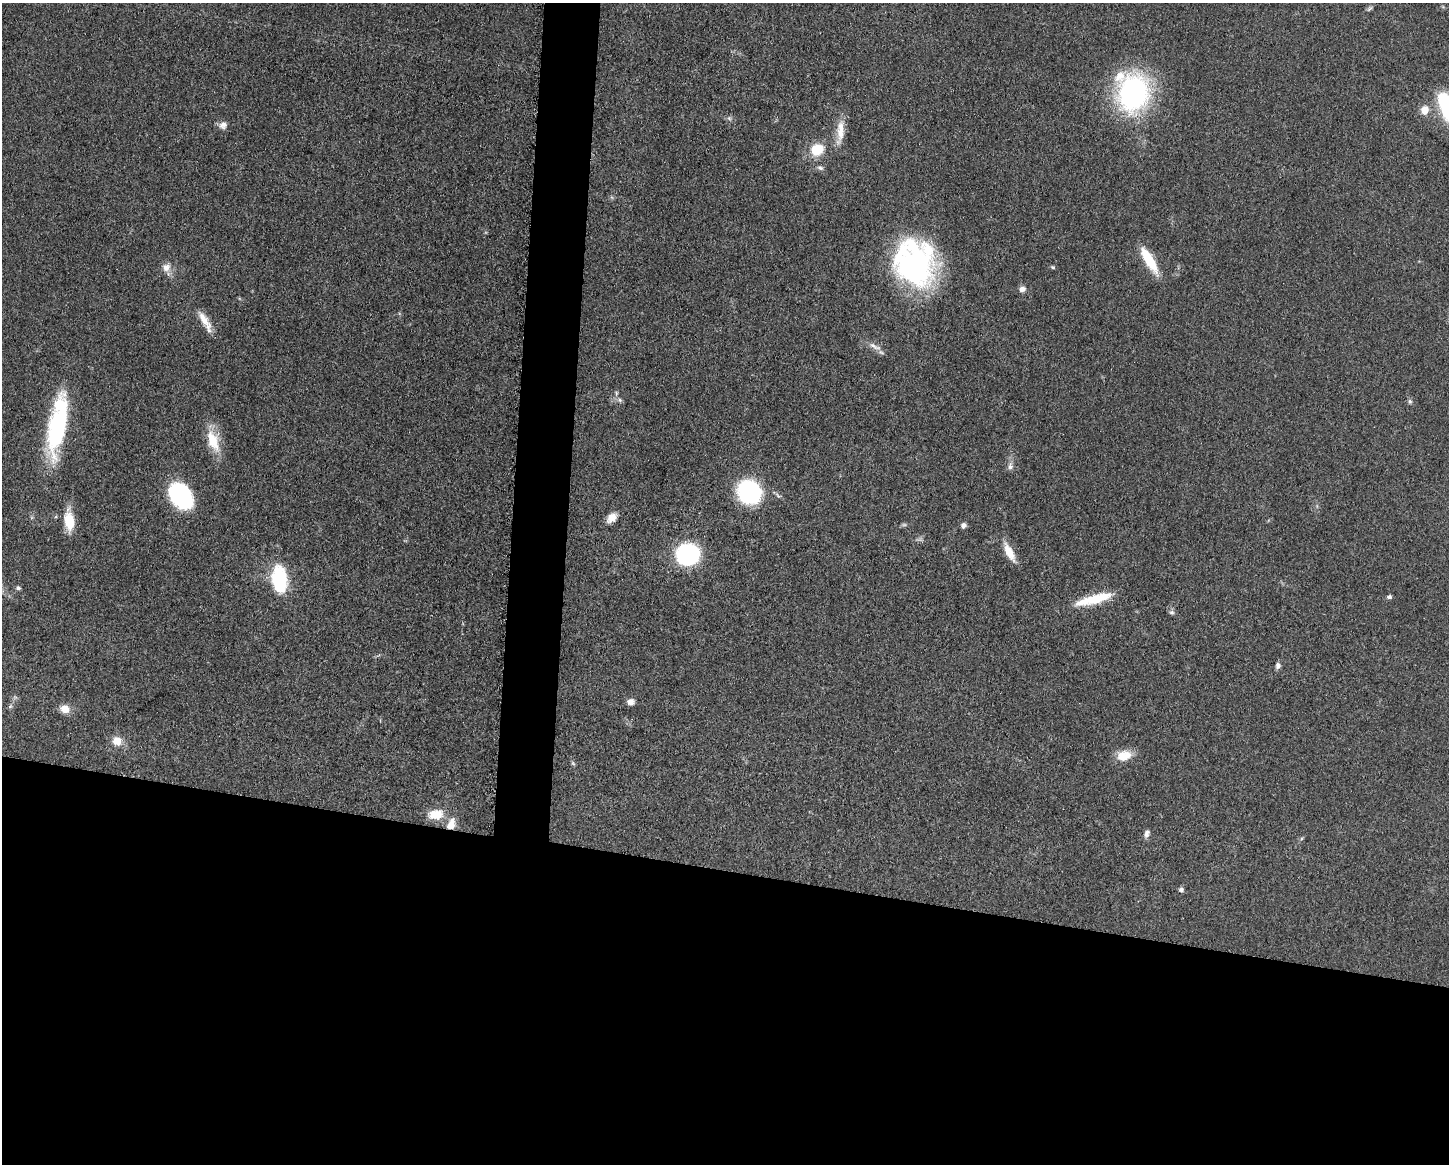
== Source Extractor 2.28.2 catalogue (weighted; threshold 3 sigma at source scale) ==
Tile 11 of 3 x 4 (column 2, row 4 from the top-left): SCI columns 1678-3124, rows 4-1165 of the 4682 x 4654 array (HDU 1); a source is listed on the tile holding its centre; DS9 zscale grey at full resolution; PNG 1451 x 1166 px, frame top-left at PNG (2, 3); no overlay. Shown black and unused: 28% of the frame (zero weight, under 3 of 5 exposures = <1% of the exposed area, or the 3 px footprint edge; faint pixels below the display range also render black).
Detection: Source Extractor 2.28.2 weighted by HDU 2 'WHT'; one run over the whole footprint, this tile lists its part. Background 0.0607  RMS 0.0056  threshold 0.0251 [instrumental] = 3 sigma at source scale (4.5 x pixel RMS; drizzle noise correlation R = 1.50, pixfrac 1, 0.05/0.05 arcsec/px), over >= 5 px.
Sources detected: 48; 1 too faint to see at this stretch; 1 inside a brighter object's white glare — not listed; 2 inside a brighter listed object's ellipse — not listed separately; the other 44 listed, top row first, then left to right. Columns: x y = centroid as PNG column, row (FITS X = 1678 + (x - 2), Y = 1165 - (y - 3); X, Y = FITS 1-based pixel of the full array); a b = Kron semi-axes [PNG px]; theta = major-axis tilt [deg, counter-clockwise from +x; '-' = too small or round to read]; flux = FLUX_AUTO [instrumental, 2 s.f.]
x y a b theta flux
1370 9 10 4 45 1.2
1133 93 34 27 78 120
1425 110 9 8 - 6.7
729 118 6 5 - 1.1
223 125 11 10 - 3.2
840 131 34 9 85 9.3
817 149 11 10 - 18
820 168 9 6 -22 1.5
1149 260 31 9 -59 19
914 264 50 44 -77 120
166 267 12 11 - 4.5
1053 267 6 4 -21 0.78
1022 289 9 7 10 2.6
205 321 31 8 -61 7.9
875 346 22 6 -26 3.9
616 393 6 5 - 0.88
620 400 6 5 - 1.2
1410 401 7 5 -69 1.1
57 425 71 18 80 71
211 437 41 14 -57 13
1010 466 10 7 -83 2.3
749 492 18 16 -46 72
180 495 29 20 -53 52
612 518 10 8 45 6.6
69 521 25 12 -84 13
963 525 6 5 - 2.3
1009 552 24 9 -63 8.5
687 554 22 20 16 58
279 579 23 13 -85 48
18 588 6 5 - 1.2
1389 597 5 4 - 1.4
1095 599 41 10 15 20
1172 612 8 6 -1 1.3
1278 666 7 6 - 2
631 702 7 7 - 3.4
10 706 7 5 59 1.1
65 709 9 8 - 6.9
117 741 11 10 - 6.6
1124 755 19 13 11 8.7
573 763 7 5 -59 0.91
435 814 18 11 6 12
451 824 16 10 65 6.4
1147 833 11 6 73 2.2
1181 890 6 6 - 1.6
Overlapping masked pixels (flux is a lower limit): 1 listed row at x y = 451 824